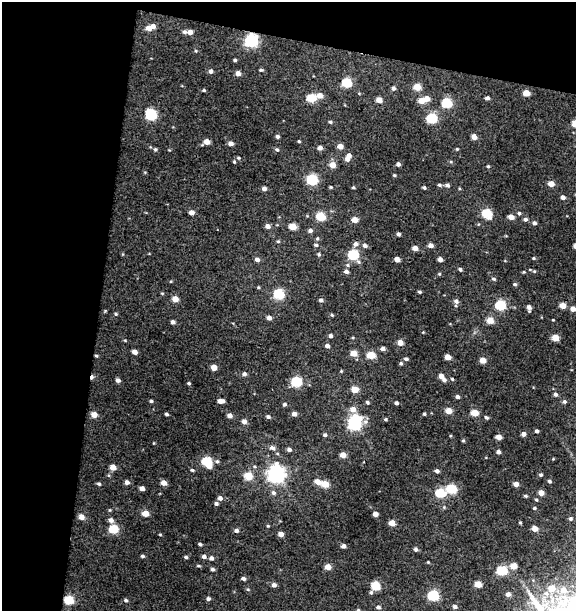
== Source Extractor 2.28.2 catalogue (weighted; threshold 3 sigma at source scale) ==
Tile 1 of 2 x 2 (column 1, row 1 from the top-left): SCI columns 60-633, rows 611-1219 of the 1264 x 1219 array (HDU 1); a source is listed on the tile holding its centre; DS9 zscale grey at full resolution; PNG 578 x 613 px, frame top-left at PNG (2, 2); no overlay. Shown black and unused: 23% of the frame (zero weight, under 3 of 4 exposures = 1% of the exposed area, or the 3 px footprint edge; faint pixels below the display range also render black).
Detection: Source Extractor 2.28.2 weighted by HDU 2 'WHT'; one run over the whole footprint, this tile lists its part. Background 0.0139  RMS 0.0066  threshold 0.0295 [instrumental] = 3 sigma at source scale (4.5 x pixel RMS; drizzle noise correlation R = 1.50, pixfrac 1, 0.0396/0.0396 arcsec/px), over >= 5 px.
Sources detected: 224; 1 cosmic-ray / hot-pixel residue — not listed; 1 inside a brighter listed object's ellipse — not listed separately; the other 222 listed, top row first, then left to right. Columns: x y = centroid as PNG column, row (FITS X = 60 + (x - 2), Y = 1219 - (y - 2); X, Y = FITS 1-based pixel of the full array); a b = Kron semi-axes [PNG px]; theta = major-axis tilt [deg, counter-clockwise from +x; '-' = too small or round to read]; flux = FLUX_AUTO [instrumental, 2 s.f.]
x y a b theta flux
153 26 5 4 - 2.9
149 28 5 4 - 5.5
184 32 6 4 -13 1.7
190 32 4 4 - 3.5
251 40 6 6 - 110
196 51 5 3 - 0.56
235 60 4 3 - 0.94
261 70 5 4 - 0.82
211 71 5 4 - 2
238 73 4 4 - 3.9
347 83 5 5 - 35
417 87 5 4 - 13
393 88 5 5 - 1.8
204 90 4 3 - 0.82
526 93 5 4 - 8.5
320 95 6 5 - 4.8
311 98 5 5 - 24
487 98 4 4 - 1.7
427 99 5 5 - 5.4
379 100 4 4 - 6.3
421 101 5 5 - 8.1
447 103 5 5 - 41
151 115 7 5 -52 55
432 118 5 5 - 45
330 122 5 4 - 1
575 124 5 5 - 11
277 136 4 4 - 1.3
474 137 4 4 - 5.2
299 141 3 3 - 0.75
207 142 5 4 - 6
231 143 5 4 - 2.9
340 146 5 4 - 5.6
320 148 5 4 - 2.7
155 149 5 5 - 0.98
457 149 4 4 - 0.63
277 150 5 4 - 1.1
349 155 5 5 - 3.1
238 158 5 4 - 0.86
234 162 5 3 - 0.67
398 164 4 4 - 2
333 165 5 5 - 7.1
488 166 4 3 - 0.91
394 175 4 3 - 0.77
312 180 6 5 - 54
551 184 5 4 - 7.2
439 185 6 4 -27 1.1
447 185 5 5 - 1.8
331 187 4 3 - 0.63
353 187 4 3 - 0.74
264 188 4 4 - 2.4
424 188 4 3 - 1.2
563 197 4 4 - 2.9
191 212 4 4 - 3.8
487 213 6 5 - 31
519 213 4 4 - 1.2
321 216 5 5 - 25
511 217 5 4 - 5.3
525 219 5 5 - 1.5
354 220 5 4 - 6.7
534 223 4 4 - 1.5
267 226 5 4 - 2.9
293 227 5 4 - 13
310 231 5 5 - 1.9
398 234 4 3 - 1.6
317 238 5 4 - 0.9
278 241 5 4 - 0.79
356 244 7 6 - 2.4
316 245 5 4 - 1.2
365 245 6 5 - 1.9
431 245 5 4 - 3.3
415 248 4 4 - 4.8
319 254 6 5 - 0.98
353 255 6 5 - 46
534 258 4 3 - 0.77
257 259 5 4 - 2.2
397 259 4 4 - 5.2
440 259 4 4 - 3.1
347 265 5 5 - 1.1
460 269 5 4 - 1.1
346 271 5 5 - 2.1
534 271 5 4 - 0.81
524 272 5 3 - 0.56
439 274 4 4 - 0.68
494 279 5 4 - 1.1
515 284 5 4 - 1.1
420 292 4 3 - 0.91
162 293 5 3 - 0.54
279 294 5 5 - 44
175 299 5 4 - 8.1
321 300 4 4 - 1.9
456 301 6 6 - 2
500 305 5 5 - 45
563 306 5 4 - 7
529 308 7 4 -84 2.6
573 309 4 4 - 4.2
116 314 4 4 - 0.83
332 315 5 3 - 0.69
269 318 4 4 - 3
490 320 5 5 - 10
553 320 3 2 - 0.5
173 322 4 4 - 2.5
331 336 4 4 - 1.9
555 338 5 4 - 12
400 343 5 4 - 6.1
327 346 4 4 - 2.5
383 348 4 4 - 2.5
135 352 4 4 - 4
354 353 5 4 - 9.5
371 355 5 5 - 17
96 356 4 3 - 0.75
447 357 4 4 - 6.7
406 359 5 4 - 1.4
483 360 4 4 - 8
401 363 5 4 - 1.1
214 367 5 4 - 7
341 371 4 4 - 0.56
244 374 5 4 - 2.1
441 376 4 4 - 4.7
452 379 5 4 - 0.71
118 380 4 4 - 2
444 380 5 5 - 1.7
297 382 6 5 - 45
189 383 4 3 - 0.9
355 389 5 4 - 11
555 394 5 4 - 1.7
457 397 4 4 - 1.6
151 401 4 3 - 0.95
221 401 6 4 0 4
367 402 4 4 - 1.1
564 402 5 5 - 1.4
396 403 4 4 - 1.5
285 404 5 5 - 1.2
353 409 6 6 - 5
449 411 5 4 - 7.4
475 413 5 4 - 13
94 414 5 4 - 6.1
167 414 4 3 - 1.1
294 414 5 4 - 3.1
424 414 4 4 - 0.84
230 415 5 4 - 3.2
268 417 5 4 - 1.5
486 417 5 4 - 1.1
386 419 5 4 - 0.84
244 421 5 4 - 3.5
355 423 6 6 - 150
537 431 4 4 - 1.4
523 434 4 4 - 3.2
325 435 5 4 - 1.3
499 437 4 4 - 5.7
463 440 4 4 - 0.77
154 443 4 3 - 0.45
272 448 6 5 - 2.5
289 449 5 4 - 1.9
498 452 4 4 - 2
343 455 4 4 - 6.9
217 461 6 5 - 1.4
207 462 7 5 -60 37
113 467 4 4 - 7
192 470 5 3 - 1
437 471 5 4 - 1.8
276 474 7 7 - 260
541 475 4 4 - 1.2
248 476 5 5 - 18
549 481 4 4 - 1.2
127 482 4 4 - 2.8
318 482 5 4 - 6.5
164 483 5 4 - 5
99 484 4 4 - 1
325 484 5 4 - 12
516 484 4 4 - 4.3
142 488 4 4 - 3.3
452 489 6 5 - 36
273 493 6 6 - 2
440 493 6 5 - 31
541 493 4 4 - 5.1
526 496 4 3 - 0.91
220 498 5 5 - 2.4
536 500 5 4 - 0.78
216 504 5 4 - 1.4
444 507 4 4 - 0.73
534 508 4 3 - 0.91
145 513 5 4 - 9.4
375 514 4 4 - 4.3
81 517 5 4 - 5.3
571 518 4 4 - 1
111 520 6 5 - 2.8
392 523 5 4 - 8.1
520 523 4 3 - 0.68
268 526 4 3 - 0.61
535 528 4 4 - 7.2
114 529 5 5 - 33
236 530 5 4 - 1.9
160 534 4 3 - 0.53
281 534 4 4 - 4.7
200 544 4 3 - 1.2
344 546 4 4 - 2.3
416 549 5 4 - 1.6
142 556 4 3 - 1.2
204 556 4 4 - 2.1
186 557 4 3 - 1.1
211 558 5 5 - 1.9
428 562 4 3 - 0.58
198 566 6 3 -8 0.76
514 566 5 5 - 7.6
328 567 5 4 - 6.8
213 569 4 4 - 1.5
502 570 6 5 - 39
243 578 4 3 - 1.8
478 584 5 4 - 10
274 585 5 4 - 2.8
376 586 6 5 - 24
552 588 6 6 - 10
248 589 5 3 - 0.66
564 590 10 10 - 7.3
508 594 5 5 - 2.6
546 594 9 7 -16 4.1
433 595 6 5 - 51
208 599 4 4 - 1.7
69 600 5 5 - 31
126 600 5 4 - 1.2
378 607 5 4 - 1.5
455 607 5 5 - 1.9
Overlapping masked pixels (flux is a lower limit): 2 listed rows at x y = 251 40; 69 600
Isophote crosses this tile's border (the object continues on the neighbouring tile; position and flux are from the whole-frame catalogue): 1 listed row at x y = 575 124